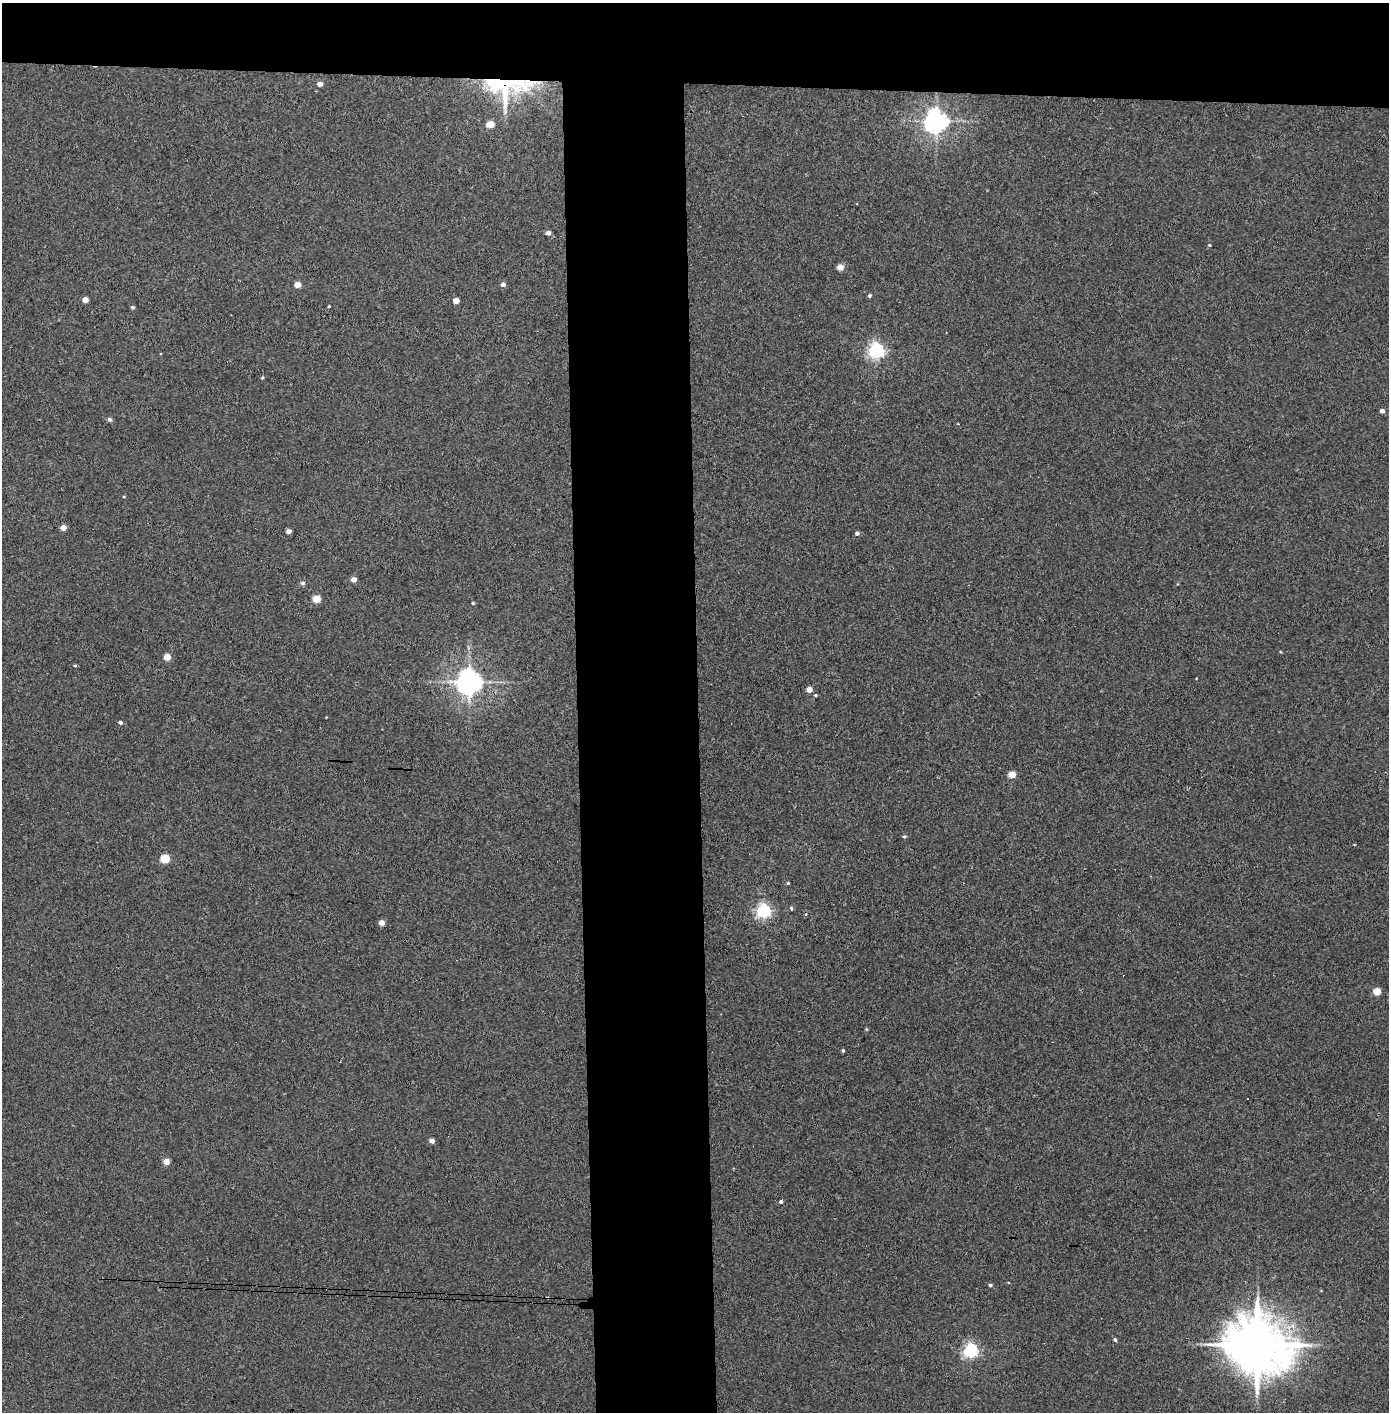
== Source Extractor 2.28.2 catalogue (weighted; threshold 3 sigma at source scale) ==
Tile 2 of 3 x 3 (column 2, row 1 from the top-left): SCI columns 1468-2854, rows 2826-4235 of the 4321 x 4242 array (HDU 1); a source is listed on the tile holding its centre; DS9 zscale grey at full resolution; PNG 1391 x 1414 px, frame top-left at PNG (2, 3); no overlay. Shown black and unused: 14% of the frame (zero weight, under 3 of 4 exposures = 6% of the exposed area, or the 3 px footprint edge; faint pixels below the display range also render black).
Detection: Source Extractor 2.28.2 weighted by HDU 2 'WHT'; one run over the whole footprint, this tile lists its part. Background 0.0767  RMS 0.0062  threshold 0.0277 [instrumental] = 3 sigma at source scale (4.5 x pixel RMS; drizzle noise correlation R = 1.50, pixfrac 1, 0.05/0.05 arcsec/px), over >= 5 px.
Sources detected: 53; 4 cosmic-ray / hot-pixel residue — not listed; the other 49 listed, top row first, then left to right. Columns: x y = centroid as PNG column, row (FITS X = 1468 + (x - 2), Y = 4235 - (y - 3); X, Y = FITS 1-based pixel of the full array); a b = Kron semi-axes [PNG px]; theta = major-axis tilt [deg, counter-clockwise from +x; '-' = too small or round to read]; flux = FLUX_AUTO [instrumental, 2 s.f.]
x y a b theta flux
320 84 5 4 - 3.3
507 87 59 32 1 71
936 121 7 7 - 470
490 124 5 4 - 14
548 233 5 4 - 2.9
1209 245 4 4 - 0.62
840 267 5 4 - 8.1
503 284 5 5 - 2.4
297 285 5 5 - 5.5
870 295 4 4 - 1.1
85 300 5 4 - 4.4
456 301 5 4 - 7.7
329 306 3 3 - 0.54
132 307 4 4 - 1
876 350 6 6 - 190
262 378 4 4 - 0.66
1382 411 5 4 - 2
110 419 6 5 - 1.4
958 424 3 2 - 0.49
63 528 4 4 - 5.6
289 531 4 4 - 3.4
857 533 5 4 - 1.6
354 579 4 4 - 4.3
302 583 6 5 - 1.4
316 599 5 4 - 13
473 603 3 3 - 0.66
167 657 5 4 - 8.9
75 666 5 3 - 0.65
469 682 8 7 - 650
809 689 4 4 - 6.2
816 695 4 4 - 0.68
120 722 4 4 - 1.4
1012 774 5 4 - 12
904 836 5 4 - 0.95
165 859 5 5 - 25
788 883 3 3 - 0.61
791 908 3 3 - 1.6
764 911 6 6 - 150
382 923 4 4 - 4.8
1377 991 5 5 - 13
866 1029 4 3 - 0.6
843 1050 4 3 - 0.85
432 1141 4 4 - 3.2
166 1162 4 4 - 8.5
781 1202 4 4 - 1.4
990 1285 4 3 - 1.1
1115 1340 5 4 - 0.93
1257 1345 18 15 -19 3900
970 1350 6 5 - 140
Overlapping masked pixels (flux is a lower limit): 1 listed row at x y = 507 87